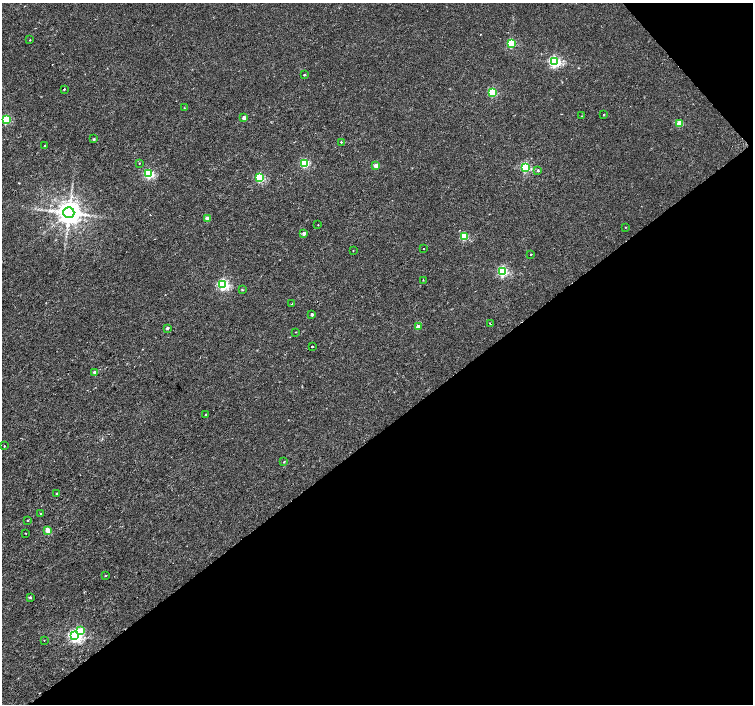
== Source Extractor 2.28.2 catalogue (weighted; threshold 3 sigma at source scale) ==
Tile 12 of 4 x 4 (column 4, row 3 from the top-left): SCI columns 4508-6008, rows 1611-3014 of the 6008 x 5965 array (HDU 1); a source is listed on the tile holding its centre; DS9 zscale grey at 2 x 2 block average (1 PNG px = mean of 2 x 2 image px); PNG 755 x 706 px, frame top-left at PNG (2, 3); each listed source drawn as its Kron ellipse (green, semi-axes under 4 px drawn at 4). Shown black and unused: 40% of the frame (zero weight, under 2 of 3 exposures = <1% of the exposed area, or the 3 px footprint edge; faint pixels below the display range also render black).
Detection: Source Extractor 2.28.2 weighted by HDU 2 'WHT'; one run over the whole footprint, this tile lists its part. Background 0.00282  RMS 0.0023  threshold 0.0105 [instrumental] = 3 sigma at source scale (4.5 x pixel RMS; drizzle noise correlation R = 1.50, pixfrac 1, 0.0396/0.0396 arcsec/px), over >= 5 px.
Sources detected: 56; all 56 listed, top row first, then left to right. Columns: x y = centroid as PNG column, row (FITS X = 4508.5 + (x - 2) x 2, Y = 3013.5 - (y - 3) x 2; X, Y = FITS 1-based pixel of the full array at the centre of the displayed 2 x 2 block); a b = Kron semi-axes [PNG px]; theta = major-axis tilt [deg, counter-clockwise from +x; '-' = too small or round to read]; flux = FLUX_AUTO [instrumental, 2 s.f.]
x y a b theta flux
30 40 2 2 - 0.68
511 43 3 3 - 28
554 62 4 3 - 85
304 75 3 2 - 0.56
64 89 2 2 - 1.2
492 92 3 3 - 30
184 108 2 2 - 0.25
604 115 2 2 - 0.5
581 116 2 2 - 0.41
244 118 2 2 - 3.1
6 120 3 3 - 31
680 123 3 3 - 12
94 139 3 3 - 0.72
341 142 2 2 - 0.55
45 145 2 2 - 0.44
139 163 2 2 - 0.55
305 163 3 3 - 36
376 165 2 2 - 5.9
525 168 3 3 - 45
538 171 3 3 - 0.55
149 174 3 3 - 47
260 178 3 3 - 40
69 213 5 5 - 730
208 218 3 3 - 4.6
318 225 2 2 - 0.2
626 227 2 2 - 0.25
304 233 2 2 - 2.4
464 236 3 3 - 23
423 249 2 2 - 0.61
353 251 2 2 - 0.23
531 254 2 2 - 0.35
502 271 3 3 - 59
423 280 2 2 - 0.28
223 284 3 3 - 80
242 290 3 2 - 0.41
292 304 2 2 - 0.21
312 314 2 2 - 1.3
490 323 2 2 - 0.47
418 327 3 2 - 5.8
167 328 3 2 - 1.3
296 332 2 2 - 0.22
312 347 2 2 - 11
95 372 3 2 - 1.9
206 414 2 2 - 20
4 446 2 2 - 1
284 462 3 2 - 0.32
56 493 2 2 - 0.52
41 513 2 2 - 0.75
28 520 3 2 - 0.3
48 530 3 3 - 12
26 533 2 2 - 0.55
105 576 3 2 - 0.28
30 598 3 2 - 0.41
81 631 3 3 - 14
75 635 4 4 - 110
44 640 2 2 - 0.66
Diffuse or blended objects may show on this block-average render without a row.